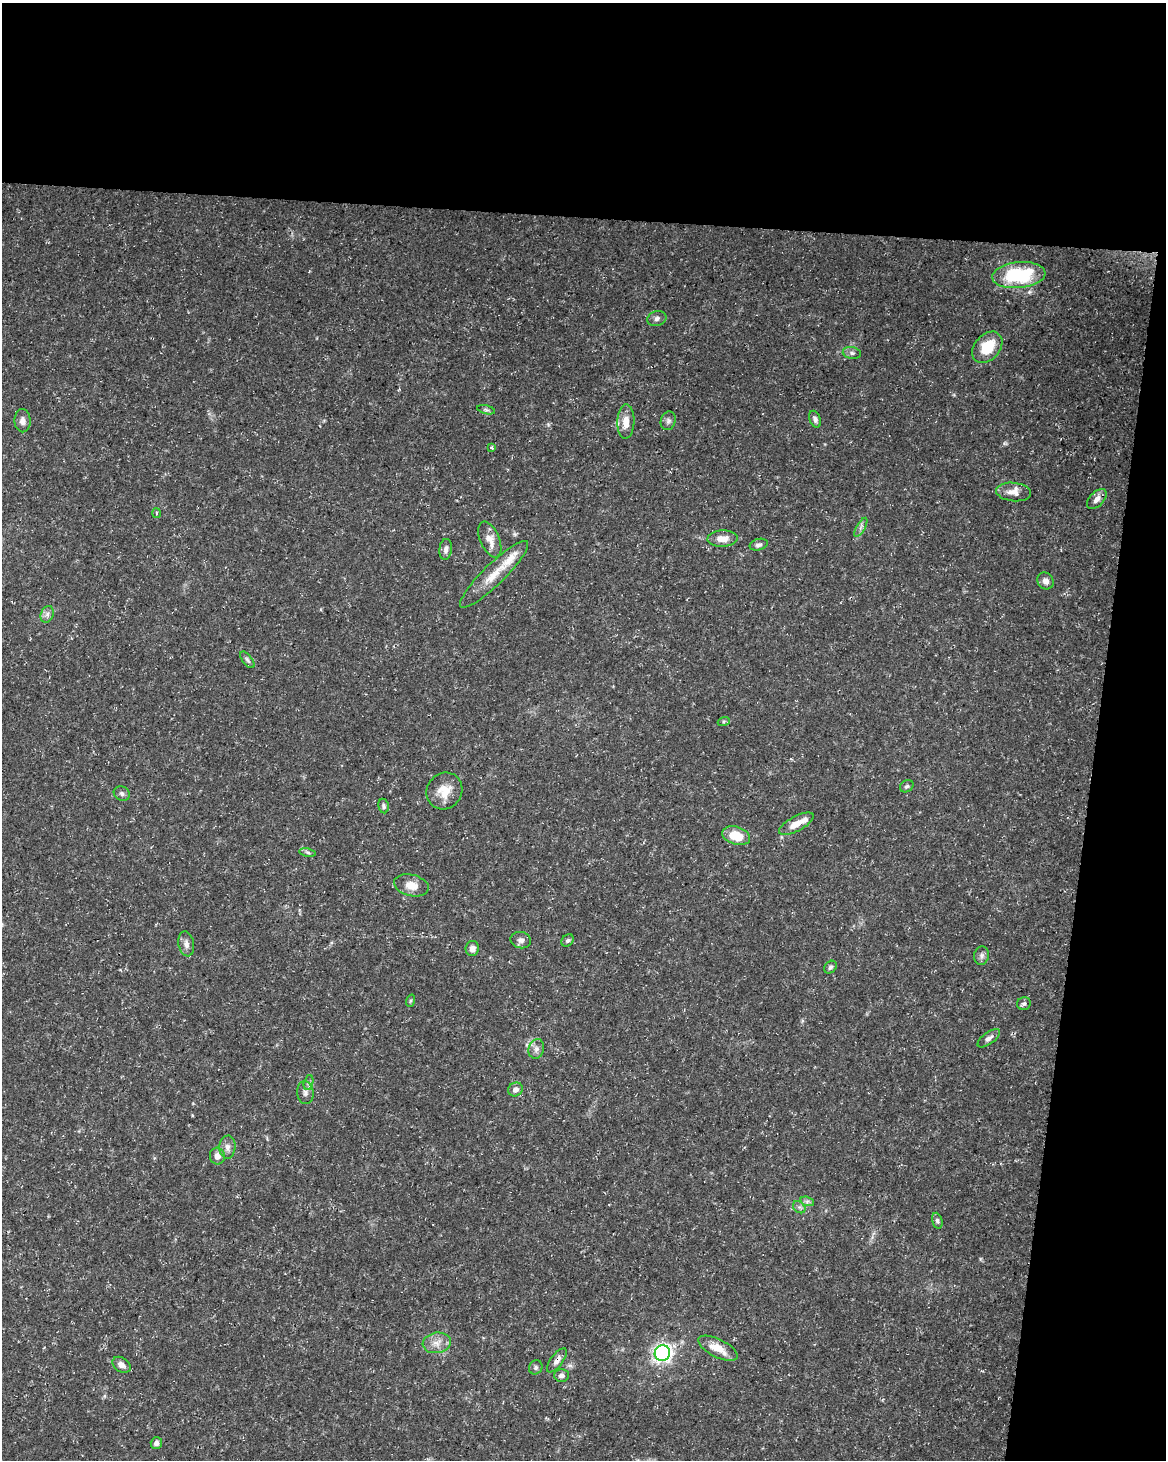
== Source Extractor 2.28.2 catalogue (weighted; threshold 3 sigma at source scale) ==
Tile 4 of 4 x 3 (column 4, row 1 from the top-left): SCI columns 3491-4654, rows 3143-4600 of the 4663 x 4883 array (HDU 1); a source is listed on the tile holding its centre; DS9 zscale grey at full resolution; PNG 1168 x 1462 px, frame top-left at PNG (2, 3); each listed source drawn as its Kron ellipse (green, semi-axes under 4 px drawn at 4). Shown black and unused: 21% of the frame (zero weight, under 3 of 5 exposures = <1% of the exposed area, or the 3 px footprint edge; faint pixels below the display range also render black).
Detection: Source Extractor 2.28.2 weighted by HDU 2 'WHT'; one run over the whole footprint, this tile lists its part. Background 0.031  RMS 0.0025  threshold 0.0113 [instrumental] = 3 sigma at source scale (4.5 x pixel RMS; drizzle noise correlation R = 1.50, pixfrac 1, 0.0396/0.0396 arcsec/px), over >= 5 px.
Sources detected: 60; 3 inside a brighter listed object's ellipse — not listed separately; the other 57 listed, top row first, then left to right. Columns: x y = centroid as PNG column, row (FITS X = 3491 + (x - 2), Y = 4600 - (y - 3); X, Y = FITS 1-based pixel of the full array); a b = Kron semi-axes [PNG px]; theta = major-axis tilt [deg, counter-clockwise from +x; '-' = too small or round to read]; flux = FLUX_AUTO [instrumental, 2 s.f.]
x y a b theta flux
1019 275 27 13 5 18
657 318 9 7 16 0.95
987 347 17 12 48 7
852 353 9 6 -10 0.72
486 410 9 3 -13 0.46
815 419 9 5 -67 0.81
23 421 11 8 -89 1.4
668 421 9 7 73 0.83
626 422 17 8 88 3.2
492 447 4 3 - 0.63
1014 492 17 9 -5 2.3
1097 499 12 7 46 1.5
156 513 5 3 - 0.27
861 527 11 3 61 0.62
722 539 15 8 3 2.7
490 540 19 9 -67 2.9
759 545 9 5 14 0.78
446 549 10 6 84 1.1
494 574 46 10 44 6
1046 581 9 7 -54 1.4
47 614 8 6 69 1
247 660 10 4 -52 0.61
724 721 6 4 19 0.38
907 786 7 5 31 0.48
444 791 19 17 53 4.3
122 793 8 7 - 0.75
383 806 7 5 -80 0.64
796 824 19 7 28 3.1
736 836 14 9 -17 5.8
308 852 8 4 -10 0.48
411 885 17 10 -12 3
521 940 10 8 -15 1.1
568 940 7 5 44 0.52
186 944 12 8 -78 1.4
472 949 7 6 - 1.5
981 956 9 7 79 0.91
830 967 7 5 47 0.57
410 1001 6 4 71 0.32
1024 1004 7 6 - 0.61
989 1038 13 6 36 1
536 1049 10 7 73 1.2
308 1083 8 4 73 0.65
515 1089 7 6 - 1.3
305 1093 11 8 -84 1.3
227 1147 11 8 85 1.4
217 1156 8 7 - 1.5
807 1201 7 4 -18 0.67
799 1207 7 5 -44 0.68
937 1221 8 5 -73 0.6
437 1343 14 10 8 2.4
718 1348 21 9 -26 4.2
662 1353 8 7 - 65
557 1360 14 6 54 1.5
121 1365 10 7 -34 1.4
536 1367 7 6 - 0.6
561 1375 7 6 - 1
156 1443 6 5 - 1.1
Overlapping masked pixels (flux is a lower limit): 2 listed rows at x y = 1019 275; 557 1360